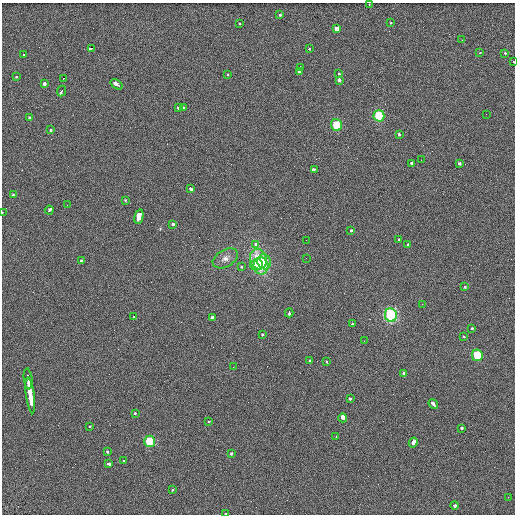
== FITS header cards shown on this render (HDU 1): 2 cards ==
NAXIS1  =                  513 / length of data axis 1
NAXIS2  =                  512 / length of data axis 2

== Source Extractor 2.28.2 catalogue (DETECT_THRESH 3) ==
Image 513 x 512 px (HDU 1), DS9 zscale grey, 1 PNG px = 1 image px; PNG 517 x 516 px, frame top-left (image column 1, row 512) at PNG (2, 3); each listed source drawn as its Kron ellipse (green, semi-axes under 4 px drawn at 4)
Background 2.42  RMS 5.4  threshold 16.1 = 3 sigma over >= 5 px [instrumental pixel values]
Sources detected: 91; all 91 listed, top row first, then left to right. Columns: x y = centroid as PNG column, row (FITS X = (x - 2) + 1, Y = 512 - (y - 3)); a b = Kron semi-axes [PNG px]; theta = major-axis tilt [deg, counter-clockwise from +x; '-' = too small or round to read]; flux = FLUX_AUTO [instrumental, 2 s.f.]
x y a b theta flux
369 5 3 2 - 850
280 15 3 3 - 1700
391 22 3 3 - 1200
239 24 3 3 - 1300
337 29 3 3 - 29000
462 40 2 2 - 240
91 48 3 3 - 4000
309 49 3 3 - 1300
480 52 3 2 - 1600
505 53 3 2 - 1700
24 55 3 3 - 1700
513 62 3 2 - 930
301 67 3 3 - 2700
300 71 4 3 - 10000
228 74 3 3 - 2300
338 74 3 3 - 2500
17 77 3 3 - 1500
63 78 3 3 - 14000
339 80 3 3 - 7700
44 84 3 3 - 3700
117 84 6 3 -34 7900
62 91 5 3 - 9100
179 108 3 3 - 3200
184 108 3 3 - 1500
486 114 2 2 - 250
379 116 6 5 - 15000
30 118 3 3 - 2800
336 125 6 5 - 6900
50 130 3 3 - 2100
399 134 3 3 - 1700
421 160 2 2 - 170
411 163 3 3 - 3000
460 164 3 3 - 4100
314 169 4 3 - 4600
190 188 4 3 - 3000
13 195 3 3 - 4600
125 200 3 2 - 1300
67 205 2 2 - 200
49 210 4 3 - 2900
2 212 3 2 - 960
139 217 7 4 76 35000
173 224 3 3 - 2200
351 231 3 3 - 1900
399 239 3 2 - 1200
306 240 2 2 - 190
256 244 3 3 - 1300
407 245 3 3 - 1500
225 258 13 8 30 2400
306 258 2 2 - 1400
258 259 10 8 -73 11000
81 261 3 2 - 2300
264 262 7 7 - 4100
256 265 6 5 - 3700
241 266 3 2 - 3900
261 266 8 7 - 8500
465 287 3 3 - 1100
422 304 3 2 - 380
289 313 4 3 - 2000
391 315 7 6 - 40000
134 317 3 2 - 1400
213 318 4 3 - 7900
352 324 3 3 - 2500
471 328 3 3 - 1500
262 334 3 3 - 2000
464 337 3 2 - 1200
364 341 2 2 - 1200
477 355 6 5 - 9500
310 361 3 3 - 2600
326 361 3 3 - 1200
233 367 2 2 - 160
404 373 3 3 - 2100
28 379 10 3 -83 13000
30 395 18 3 -82 22000
350 398 4 3 - 1600
433 404 5 3 - 5200
135 413 3 2 - 2100
343 418 4 3 - 12000
209 422 3 3 - 1200
90 426 3 3 - 970
461 428 3 3 - 1600
336 436 3 3 - 250
150 441 6 5 - 11000
413 442 5 3 - 11000
107 452 3 3 - 4600
232 453 3 3 - 1700
123 461 3 3 - 1200
109 464 4 3 - 4300
172 490 3 2 - 890
508 497 3 2 - 300
455 505 4 3 - 4100
226 514 3 2 - 940
At the frame edge (FLAGS 8, measured only in part): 4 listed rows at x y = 369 5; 513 62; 2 212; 226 514